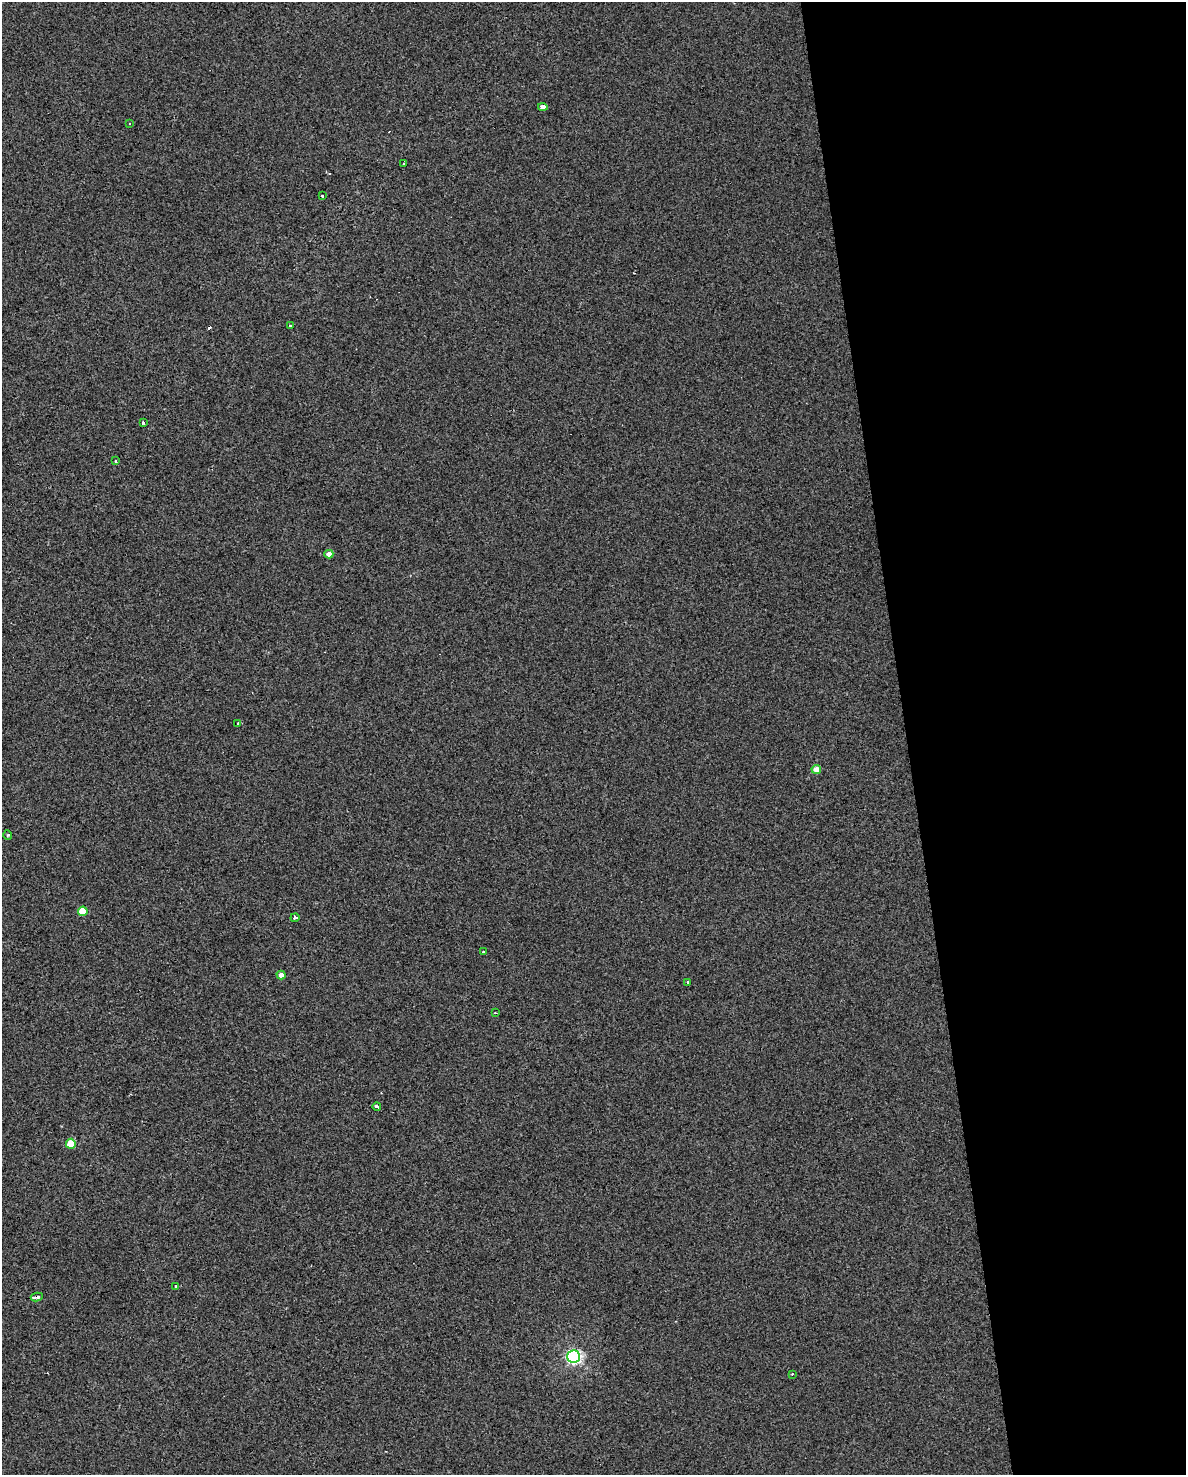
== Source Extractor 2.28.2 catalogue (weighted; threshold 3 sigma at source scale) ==
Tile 8 of 4 x 3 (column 4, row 2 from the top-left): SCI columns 3551-4734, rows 1571-3043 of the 4772 x 4534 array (HDU 1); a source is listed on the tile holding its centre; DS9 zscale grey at full resolution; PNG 1188 x 1477 px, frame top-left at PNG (2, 2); each listed source drawn as its Kron ellipse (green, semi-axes under 4 px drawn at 4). Shown black and unused: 24% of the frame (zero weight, under 2 of 3 exposures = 3% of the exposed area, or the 3 px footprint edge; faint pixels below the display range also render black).
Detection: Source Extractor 2.28.2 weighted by HDU 2 'WHT'; one run over the whole footprint, this tile lists its part. Background 0.00241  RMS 0.012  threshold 0.054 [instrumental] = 3 sigma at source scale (4.5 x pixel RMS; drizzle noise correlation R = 1.50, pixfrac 1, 0.0396/0.0396 arcsec/px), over >= 5 px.
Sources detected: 25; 2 cosmic-ray / hot-pixel residue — neither listed nor drawn; the other 23 listed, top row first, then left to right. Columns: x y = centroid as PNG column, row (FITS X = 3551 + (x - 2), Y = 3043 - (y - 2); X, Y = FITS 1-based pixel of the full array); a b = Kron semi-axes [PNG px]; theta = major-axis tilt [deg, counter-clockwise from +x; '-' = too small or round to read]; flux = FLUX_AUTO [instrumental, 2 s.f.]
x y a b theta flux
543 107 4 4 - 19
130 123 3 3 - 3
404 164 3 3 - 5.9
322 196 3 3 - 2.3
290 325 3 3 - 1.5
143 423 4 3 - 2.9
115 461 3 3 - 2.6
329 554 4 4 - 6.5
238 724 4 3 - 4
816 769 5 4 - 11
8 835 5 3 - 1.4
83 911 5 5 - 31
295 918 4 3 - 6.2
483 952 3 2 - 1.3
281 975 4 4 - 6.4
688 982 3 3 - 1.9
495 1013 3 2 - 1.2
377 1106 4 3 - 12
71 1144 5 5 - 30
176 1286 3 3 - 3.9
37 1297 6 3 10 8.6
574 1356 6 6 - 250
792 1374 3 2 - 1.9
Overlapping masked pixels (flux is a lower limit): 1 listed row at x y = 37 1297